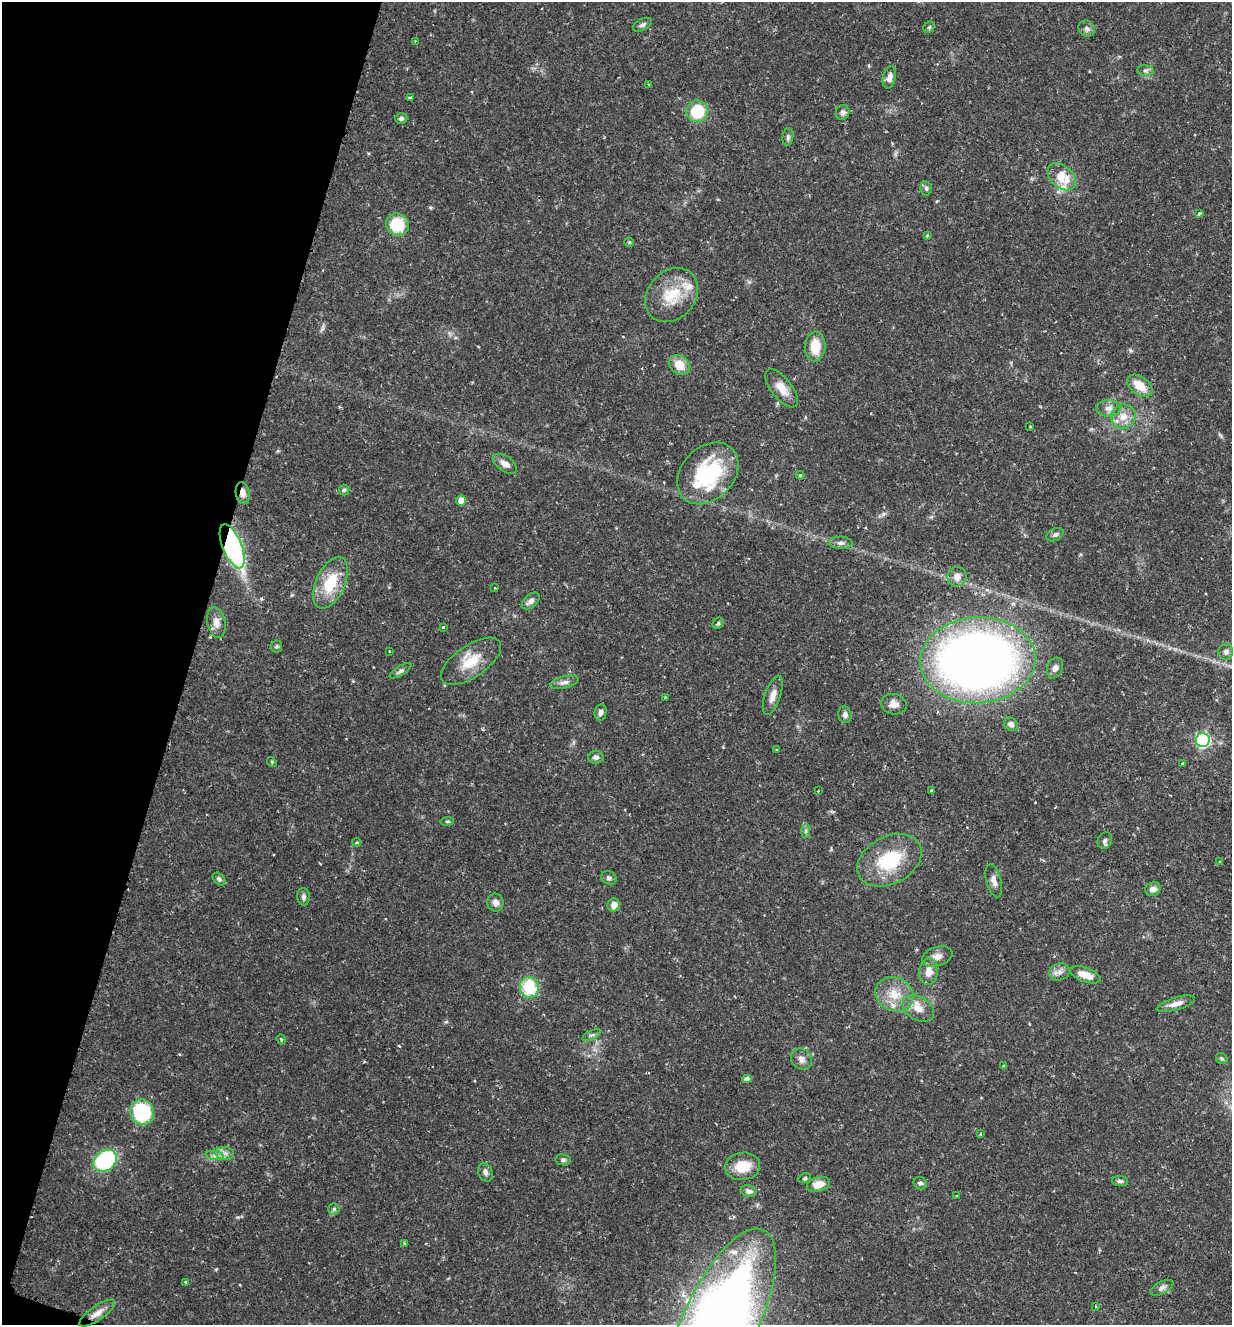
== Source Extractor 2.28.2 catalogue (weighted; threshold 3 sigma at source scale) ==
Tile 9 of 4 x 4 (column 1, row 3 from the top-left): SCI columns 137-1366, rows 1331-2653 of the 5318 x 5303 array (HDU 1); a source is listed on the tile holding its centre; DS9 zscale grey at full resolution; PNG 1234 x 1327 px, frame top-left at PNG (2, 2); each listed source drawn as its Kron ellipse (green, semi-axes under 4 px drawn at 4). Shown black and unused: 15% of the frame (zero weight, under 2 of 3 exposures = <1% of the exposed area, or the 3 px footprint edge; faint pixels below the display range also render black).
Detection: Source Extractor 2.28.2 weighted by HDU 2 'WHT'; one run over the whole footprint, this tile lists its part. Background 0.157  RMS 0.0037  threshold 0.0167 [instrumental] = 3 sigma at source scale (4.5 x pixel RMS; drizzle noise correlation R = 1.50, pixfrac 1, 0.05/0.05 arcsec/px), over >= 5 px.
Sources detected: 117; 1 inside a brighter object's white glare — neither listed nor drawn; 5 inside a brighter listed object's ellipse — not listed separately; the other 111 listed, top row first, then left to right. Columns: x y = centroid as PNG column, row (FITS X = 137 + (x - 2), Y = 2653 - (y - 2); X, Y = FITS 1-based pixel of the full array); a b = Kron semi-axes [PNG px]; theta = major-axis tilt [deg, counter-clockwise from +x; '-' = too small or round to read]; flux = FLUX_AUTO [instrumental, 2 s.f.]
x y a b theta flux
642 25 10 5 29 1.1
929 27 6 5 - 0.59
1087 29 8 7 - 1.3
415 41 3 3 - 0.3
1145 71 8 5 -6 0.95
889 77 11 6 77 2.4
649 84 4 2 - 0.31
410 98 4 3 - 0.91
697 111 11 11 - 17
843 113 7 6 - 1.4
401 118 6 5 - 0.91
788 137 8 5 82 0.87
1062 177 16 10 -43 8.2
926 188 7 5 -78 0.91
1199 213 3 3 - 0.68
397 224 12 11 - 15
927 235 3 3 - 0.52
629 242 5 4 - 0.44
672 295 29 23 48 14
815 347 15 10 86 8.8
679 365 11 9 -41 5.9
1140 386 14 8 -37 6.6
782 388 23 10 -52 5
1108 408 12 8 0 2.3
1123 416 12 12 - 4.6
1030 426 3 3 - 0.33
505 464 14 7 -35 2.6
708 473 35 26 46 32
800 475 4 4 - 0.56
344 490 5 5 - 0.67
243 493 11 7 -79 2.7
461 500 5 5 - 4
1055 535 9 6 24 1.1
841 543 11 6 -2 1.5
232 546 23 9 -68 77
957 577 10 9 - 2.7
330 583 27 14 65 14
495 588 3 2 - 0.27
531 601 10 6 42 1.9
216 623 15 9 -79 2.9
718 623 6 5 - 0.54
443 627 3 3 - 0.38
277 647 6 5 - 0.65
389 651 2 2 - 0.3
1226 652 8 7 - 1.4
978 660 58 43 3 350
471 661 35 16 34 10
1055 668 11 7 67 1.6
400 671 12 4 32 1.1
564 682 14 6 14 1.7
773 695 20 8 71 3.3
665 697 2 2 - 0.36
894 704 13 10 -11 3
600 712 8 6 79 1.3
845 715 8 6 -81 1.6
1011 724 7 6 - 1.5
1203 740 7 7 - 73
776 750 3 2 - 0.5
596 757 8 6 5 1.3
272 762 5 4 - 0.44
1182 763 4 3 - 0.56
818 791 3 2 - 0.27
931 791 3 3 - 0.49
447 821 7 3 8 0.51
806 831 7 4 89 0.83
1105 841 9 7 63 1.4
357 842 4 4 - 0.46
889 860 34 23 28 21
1220 862 3 3 - 0.43
609 878 8 6 -24 1.2
219 879 7 5 -46 0.93
994 881 17 7 -75 2.4
1153 889 8 6 28 2
303 897 9 6 -88 1.2
495 902 9 8 - 2.1
614 905 7 6 - 2.2
937 956 15 9 18 2.8
929 971 13 9 84 4.3
1060 972 10 8 18 2
1085 975 16 7 -20 4.8
529 987 10 9 - 16
894 994 19 16 -27 8.1
1176 1004 20 6 16 2.8
918 1008 17 11 -31 4.3
591 1035 10 4 26 0.91
281 1039 5 4 - 0.68
801 1059 11 10 - 2.3
1222 1059 6 5 - 0.71
1003 1066 3 3 - 0.44
747 1079 5 4 - 2.4
142 1112 13 12 - 31
980 1134 4 3 - 0.38
225 1153 9 6 -7 1.8
215 1155 9 4 -8 1.3
563 1160 8 5 -8 0.82
105 1161 12 10 38 41
742 1166 18 13 7 8.1
485 1172 9 7 -73 1.6
805 1178 6 4 18 0.68
1120 1181 8 5 -6 0.87
920 1183 7 6 - 0.97
818 1184 12 7 14 4.5
749 1191 8 5 -12 1.4
957 1196 3 3 - 0.3
334 1209 6 5 - 0.74
405 1244 4 3 - 0.39
186 1282 4 3 - 0.44
1162 1288 12 6 28 1.5
1095 1306 3 2 - 0.35
97 1313 21 7 35 3.4
721 1319 99 37 65 410
Overlapping masked pixels (flux is a lower limit): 2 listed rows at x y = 243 493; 232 546
Isophote crosses this tile's border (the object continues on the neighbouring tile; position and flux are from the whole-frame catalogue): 1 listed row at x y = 721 1319